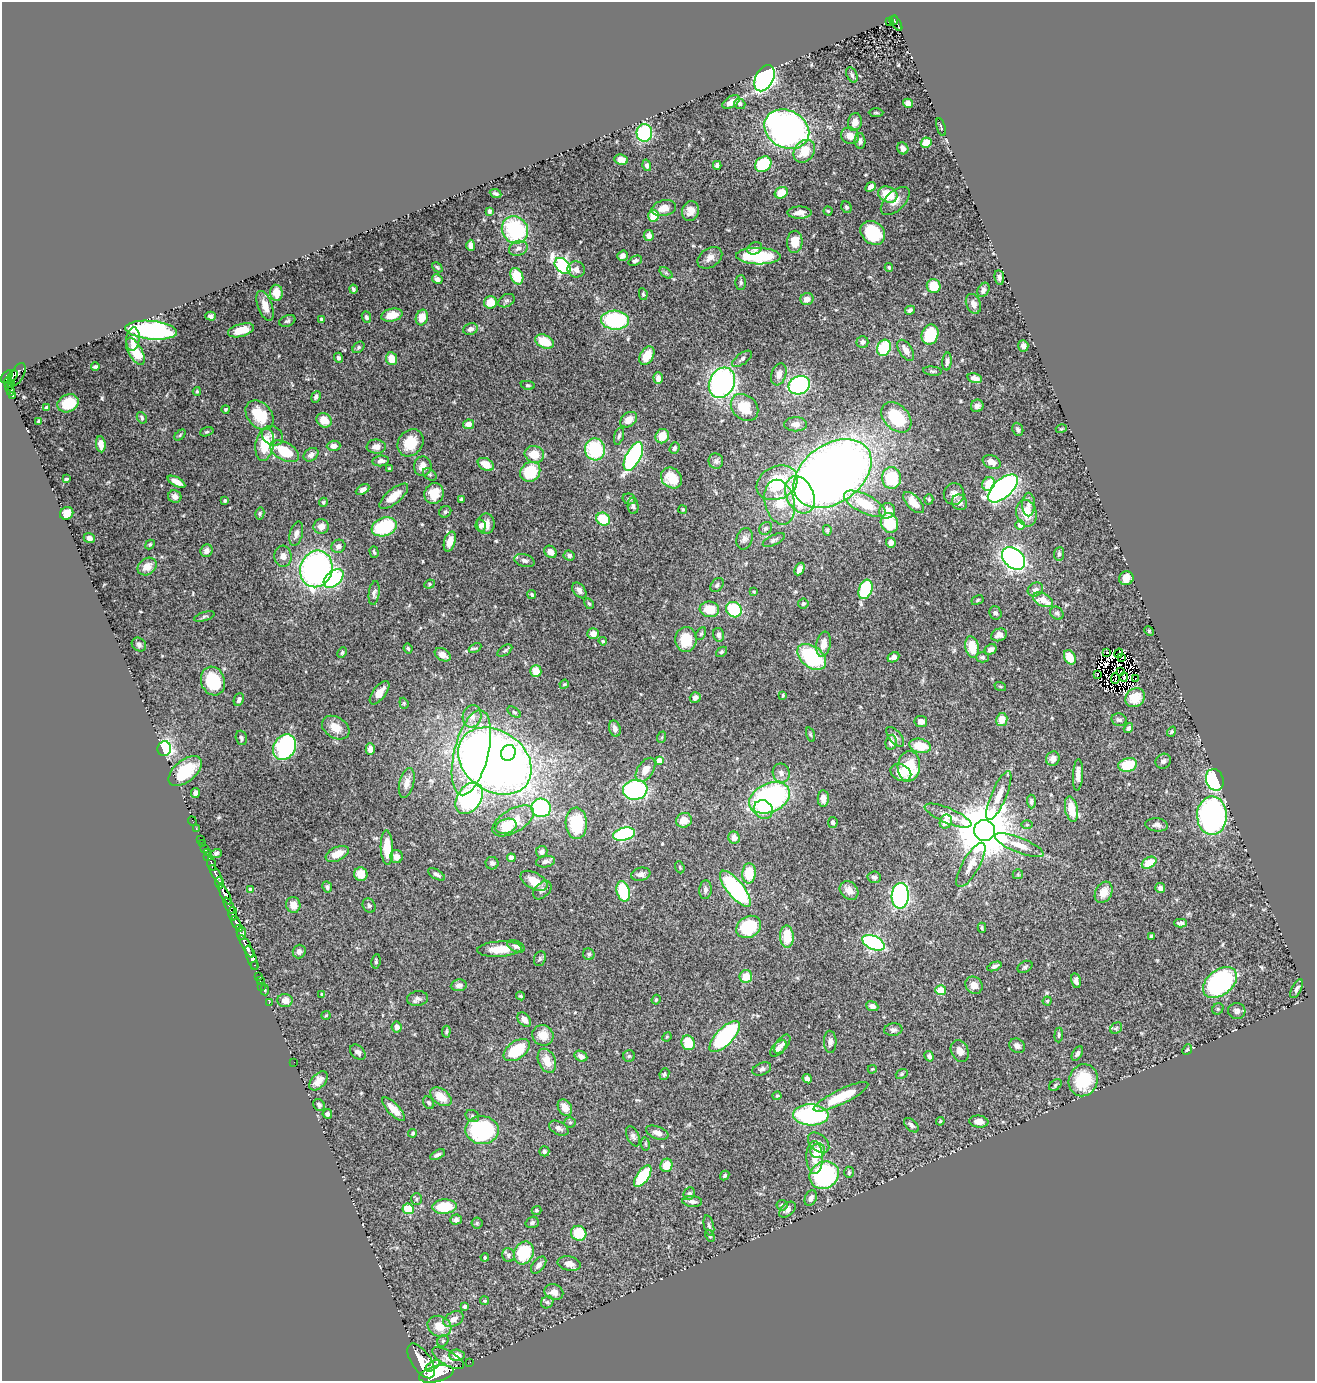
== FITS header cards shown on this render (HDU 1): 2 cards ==
NAXIS1  =                 1313
NAXIS2  =                 1379

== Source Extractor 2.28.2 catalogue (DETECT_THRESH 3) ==
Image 1313 x 1379 px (HDU 1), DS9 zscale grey, 1 PNG px = 1 image px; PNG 1317 x 1383 px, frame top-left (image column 1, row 1379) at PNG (2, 2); each listed source drawn as its Kron ellipse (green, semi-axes under 4 px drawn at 4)
Background 0.744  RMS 0.024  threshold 0.0727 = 3 sigma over >= 5 px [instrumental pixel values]
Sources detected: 534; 2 with non-positive FLUX_AUTO (blend fragments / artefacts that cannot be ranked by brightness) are neither listed nor drawn; of the other 532, the 500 brightest by FLUX_AUTO listed and drawn (32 fainter detections omitted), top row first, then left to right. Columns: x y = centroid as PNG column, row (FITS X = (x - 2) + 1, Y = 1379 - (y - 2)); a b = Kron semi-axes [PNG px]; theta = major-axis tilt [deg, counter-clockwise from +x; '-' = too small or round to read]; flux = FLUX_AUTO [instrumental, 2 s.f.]
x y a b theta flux
894 20 5 4 - 110
889 21 3 2 - 24
897 24 8 3 -60 140
852 75 8 5 -66 3.8
764 78 14 9 62 440
731 102 9 5 30 15
908 103 5 4 - 9.6
740 104 6 5 - 4.5
876 113 7 3 0 2
855 122 9 7 75 10
941 127 9 3 -72 2.2
787 129 23 18 -28 660
644 133 9 7 87 130
850 136 9 8 - 13
860 141 8 5 -87 5.9
926 143 5 5 - 21
903 148 6 5 - 6.6
804 151 12 9 52 33
621 160 7 5 -9 9.8
763 164 9 7 39 100
647 165 6 4 -76 4.3
717 165 4 4 - 4
871 187 5 4 - 8.2
781 193 7 5 32 28
496 194 6 4 -23 3.3
888 194 10 7 -25 47
895 201 18 9 44 15
846 207 6 5 - 2.8
664 208 12 8 14 18
489 211 4 3 - 4.1
690 211 10 8 69 13
828 211 4 4 - 1.9
799 213 12 6 1 11
653 216 6 5 - 35
515 230 14 12 -55 140
873 233 13 10 -40 78
649 236 5 5 - 8.9
795 242 11 7 87 27
471 245 5 4 - 7.9
518 248 9 7 22 8.3
755 248 8 6 25 6.3
622 256 5 5 - 6.4
758 256 22 8 -1 130
710 258 13 9 35 11
635 261 7 4 23 3.8
563 266 9 6 -45 320
437 267 6 4 -44 2.3
889 267 4 4 - 3
576 269 8 8 - 9.2
666 273 7 4 -36 3.1
517 276 8 6 -66 48
999 277 7 5 -83 4.6
437 279 5 4 - 5.4
741 282 7 5 90 3.2
934 286 7 7 - 38
353 289 4 3 - 3.2
983 290 8 5 60 5.8
276 293 8 6 -88 17
643 294 6 4 -80 2.5
807 299 6 6 - 14
506 301 9 6 30 4.2
490 302 6 6 - 24
973 304 10 7 -68 8.6
265 306 16 7 -70 15
910 310 5 4 - 4.6
392 315 11 6 13 24
210 316 5 4 - 6
366 317 6 4 -67 3
422 317 8 6 72 21
321 319 3 3 - 2.8
615 320 14 9 -3 150
287 321 8 5 23 3.7
470 329 7 6 - 6.5
151 330 26 9 -5 350
241 330 13 6 16 34
930 335 10 8 70 72
133 339 12 6 84 9.4
544 341 10 6 -27 39
862 342 6 6 - 6.2
1023 346 5 5 - 5.8
358 347 7 5 40 3.1
884 348 8 6 63 76
906 350 12 6 -56 14
135 351 15 7 -61 32
647 356 10 6 59 32
338 358 5 4 - 3.5
391 359 6 5 - 24
742 359 11 5 36 4.9
947 361 9 4 86 5.4
95 367 4 3 - 3.1
932 371 9 4 -7 3.3
17 374 12 6 61 310
779 374 11 7 71 10
7 376 7 3 47 480
13 376 6 3 50 100
658 378 6 4 -88 9.9
975 378 7 5 -13 8.4
8 382 5 3 - 100
722 383 16 12 62 370
11 385 3 3 - 81
528 385 7 4 -10 2.7
799 385 11 9 22 250
8 387 3 3 - 140
11 391 4 3 - 160
197 391 4 3 - 2
13 395 3 3 - 83
316 397 6 4 65 5
68 403 11 8 27 41
977 406 6 6 - 5.9
46 407 4 2 - 2.6
744 407 15 12 -43 41
226 409 4 4 - 2.1
259 415 16 12 -48 56
896 417 17 12 -46 85
142 418 6 4 -61 3.4
324 420 8 7 - 23
629 420 9 6 38 15
39 421 3 3 - 2.4
468 424 5 5 - 14
795 424 11 7 -1 7.5
1018 429 7 5 -68 4.1
1061 429 5 3 - 1.6
207 432 7 4 18 2.4
180 435 6 4 46 2.5
272 436 11 9 -35 8.1
619 436 9 4 73 3.9
662 436 7 6 - 26
410 443 14 12 51 32
101 444 8 4 -83 9.9
265 444 17 9 81 50
334 446 7 5 3 8
376 447 9 7 -2 9.4
674 448 6 5 - 3.7
595 449 11 10 - 110
284 451 15 9 -28 58
534 454 10 8 -17 29
311 455 8 6 36 6.7
633 456 15 7 62 290
381 461 8 5 8 6.2
716 461 7 7 - 5.2
992 462 9 6 -22 12
486 464 8 6 -30 22
423 466 10 8 81 14
389 468 3 3 - 1.8
530 472 11 9 40 60
430 474 7 5 -39 2.8
832 474 43 29 35 1900
671 478 11 9 -42 31
891 478 11 9 -83 83
66 479 4 3 - 2.7
176 482 9 4 -28 12
777 483 21 16 26 83
989 484 7 6 - 36
1003 488 18 9 42 420
363 490 7 4 29 6.6
434 494 10 9 - 26
954 494 11 10 - 12
800 495 19 13 -65 110
175 496 7 6 - 9.9
394 496 17 7 40 22
461 499 4 3 - 2.2
629 499 6 5 - 2.9
929 499 5 4 - 2.5
225 500 3 3 - 2.1
323 502 4 4 - 2.6
780 502 23 14 -75 46
960 502 8 7 - 8
914 503 13 6 -47 21
865 504 23 9 -27 55
1029 504 12 6 89 7.1
633 506 8 5 -85 4.3
683 510 4 4 - 2.3
887 511 8 7 - 15
445 512 6 5 - 3.3
67 513 7 6 - 22
260 513 6 4 77 2.5
1026 513 13 10 -77 29
603 519 7 6 - 52
889 523 10 8 -70 59
486 524 10 8 89 16
1020 525 5 4 - 10
321 526 7 7 - 11
481 526 6 5 - 4.3
384 527 13 9 18 100
766 528 7 5 45 3.4
827 530 5 4 - 2.5
296 534 12 6 76 7.7
89 538 6 5 - 6.3
744 539 11 8 74 7.1
774 540 12 5 27 4.2
450 541 10 5 73 16
891 543 5 5 - 8.6
150 545 5 3 - 2.4
338 546 7 6 - 6.3
207 551 6 6 - 6.8
374 552 6 3 -73 2.5
551 552 7 5 -44 10
1059 554 7 5 83 4
569 555 6 5 - 4.1
283 556 10 8 -85 10
1013 558 13 9 -44 510
524 561 10 6 -16 5.3
147 567 10 8 35 18
316 569 18 16 70 510
799 569 7 4 63 12
334 578 11 7 41 130
1126 578 7 6 - 18
429 584 5 4 - 2.1
717 585 8 5 47 3.7
865 589 10 6 69 100
1035 589 8 6 28 6
579 590 9 5 -51 6.7
754 592 4 3 - 1.7
374 593 12 5 83 5.2
532 594 4 3 - 3.2
977 600 6 4 29 2.1
1043 600 10 6 -27 28
803 603 5 5 - 3.2
589 604 6 4 -60 2.4
709 609 10 8 -6 32
734 610 8 7 - 77
995 613 7 6 - 4.2
1057 613 7 6 - 3.9
204 617 11 4 19 3.4
1149 631 5 4 - 2.1
593 634 6 5 - 12
701 634 7 4 62 2.5
718 635 7 5 -77 6
999 635 8 6 22 11
686 639 12 10 87 41
603 641 4 3 - 2
823 644 13 7 79 16
139 645 8 6 -38 4.3
972 647 11 6 -79 37
408 648 5 3 - 2.1
475 648 7 4 29 2.7
991 649 6 5 - 7.5
505 651 8 4 33 3.3
722 652 6 4 40 2.4
1107 652 2 2 - 2
342 653 6 4 64 2.3
1118 653 5 3 - 4.6
443 655 8 6 -32 13
812 657 16 10 -38 150
893 657 6 4 27 8.8
982 657 6 5 - 3.6
1070 657 8 5 -62 26
1121 657 3 2 - 2
536 671 6 5 - 26
1120 672 3 2 - 1.9
1097 674 3 2 - 2.3
1124 677 4 2 - 4.2
1115 678 5 2 - 2.7
1135 679 2 2 - 11
213 681 14 12 -71 84
564 684 5 4 - 1.7
1000 686 6 4 -20 1.9
379 693 14 6 53 18
783 695 3 2 - 1.7
695 698 5 5 - 6.9
1135 698 10 9 - 21
239 699 7 4 67 5.8
404 703 5 4 - 2.1
514 712 7 4 -36 2.3
472 716 11 9 77 13
1002 720 6 5 - 18
1119 720 8 6 -12 4.2
921 721 6 5 - 8.9
336 728 15 10 -32 23
615 728 8 5 -73 7.3
1128 728 5 4 - 4.9
1172 732 5 4 - 1.9
810 735 7 3 -71 1.8
662 737 6 3 72 1.8
895 737 12 6 -50 6.9
241 738 7 5 -74 3.4
891 742 7 5 80 10
920 746 11 7 -13 39
284 747 13 10 61 220
164 749 7 6 - 240
370 749 6 4 -89 11
471 753 44 17 76 400
508 753 8 7 - 56
1053 759 7 6 - 12
495 761 40 30 -35 1400
659 761 4 4 - 16
1163 761 8 7 - 5.1
1128 765 9 6 13 60
909 766 15 11 84 77
645 770 13 8 57 15
185 771 19 10 40 67
901 772 11 8 -24 19
781 773 9 8 - 8.7
1078 775 16 5 87 9.4
1215 780 11 8 -71 170
407 783 15 7 76 12
635 790 12 10 9 210
195 793 5 4 - 7.8
999 796 26 7 67 20
469 798 17 12 57 250
769 798 21 14 24 320
823 799 8 5 89 12
1031 801 7 4 -86 3.7
541 808 10 9 - 180
1071 809 13 6 -79 35
763 810 10 9 - 31
948 816 25 7 -23 22
1212 816 19 14 -90 490
684 820 8 7 - 16
192 821 5 2 - 10
513 821 23 11 30 34
833 822 5 4 - 4.7
946 822 7 6 - 14
576 823 15 10 -87 89
1027 824 6 4 1 2.2
1157 825 11 6 -6 6.3
506 826 11 7 17 49
196 828 3 2 - 20
984 831 10 10 - 13000
624 834 11 6 14 160
734 838 6 5 - 11
201 839 2 2 - 8.3
203 844 2 2 - 6.9
1019 845 26 7 -22 21
205 848 3 3 - 48
387 848 17 6 -88 32
208 852 2 2 - 18
542 852 6 5 - 5.3
216 853 6 4 19 3.1
337 854 12 7 25 22
208 857 3 2 - 67
396 857 6 6 - 12
511 858 4 4 - 18
545 861 9 5 9 5.7
492 863 6 6 - 4.1
1149 863 8 5 30 40
211 864 7 3 -70 300
971 865 25 8 60 19
680 867 6 4 -69 2.1
749 873 10 7 86 44
216 874 10 4 -59 1200
361 874 7 6 - 22
436 874 9 4 -31 4.8
641 874 10 6 12 7.4
1018 874 5 5 - 1.9
874 877 6 6 - 5.3
534 881 15 8 -29 25
220 883 5 3 - 430
327 887 6 4 -62 3.5
1160 888 5 5 - 7.2
250 889 3 3 - 2.1
735 889 22 8 -51 270
542 890 11 7 46 6.5
705 890 9 6 85 6.1
849 890 10 8 -46 14
623 891 10 6 -75 86
1104 892 11 8 61 21
225 895 11 4 -62 2000
900 896 13 8 87 370
293 905 8 7 - 13
369 905 7 6 - 3.5
229 906 9 3 -61 530
233 914 7 4 88 420
236 923 7 3 -67 480
1180 923 6 4 0 4.4
749 927 13 10 32 93
982 928 5 4 - 2.1
239 929 4 3 - 160
241 933 6 5 - 200
1151 936 4 3 - 3.2
787 937 11 7 -88 42
873 943 12 6 -25 280
516 946 9 5 -25 6.4
247 947 12 3 -62 1400
499 949 22 7 3 30
299 951 7 6 - 5.6
589 954 6 5 - 3.3
252 958 13 4 -70 1400
540 959 8 5 69 2.9
376 961 7 4 81 2.7
255 965 3 2 - 53
994 966 7 4 22 4.6
1025 967 8 5 29 3.6
258 976 2 2 - 15
746 976 6 6 - 29
260 980 3 2 - 21
1076 981 7 5 -80 6.5
1220 983 19 12 37 230
459 985 8 6 7 6.4
974 985 9 8 - 12
262 986 2 2 - 15
1297 989 10 5 63 5.6
265 990 5 3 - 2.1
941 990 5 5 - 28
322 994 4 3 - 4.4
521 996 4 3 - 2.2
418 998 10 7 9 6.3
656 1000 5 4 - 2
285 1001 7 6 - 11
1047 1001 4 4 - 2.5
269 1002 3 2 - 27
872 1006 6 4 -22 7.2
1218 1009 6 5 - 2.5
1237 1011 8 8 - 5.6
326 1015 4 4 - 1.7
524 1020 8 5 -49 11
397 1027 5 5 - 9.3
1116 1028 6 5 - 3.1
893 1030 9 6 6 4.7
446 1032 6 4 85 2.1
543 1035 11 10 - 19
1059 1035 7 4 85 3
725 1036 20 8 46 200
667 1037 5 4 - 1.8
830 1042 11 6 -88 6.4
688 1043 7 6 - 39
782 1044 11 6 53 6.8
1017 1046 8 6 -33 6.9
778 1048 10 5 45 6.9
517 1050 15 8 36 72
1187 1050 6 4 49 2.4
960 1051 11 8 -66 11
358 1052 9 6 -43 6.2
1077 1053 8 4 61 5.3
581 1056 7 5 -29 7.6
629 1056 6 5 - 2.8
929 1056 5 4 - 4.3
547 1061 12 8 -66 25
294 1062 2 2 - 45
762 1069 10 6 23 4.7
872 1069 4 3 - 1.8
664 1074 6 4 65 2.7
902 1074 6 4 22 2.4
807 1079 5 4 - 6.2
1083 1080 16 14 69 65
318 1081 11 7 46 12
1055 1085 7 5 38 3.3
777 1096 4 4 - 1.9
441 1097 12 7 -36 28
841 1097 30 7 26 59
429 1103 7 5 -58 3.1
319 1105 6 5 - 4.4
565 1108 9 6 -59 15
394 1109 15 6 -46 18
327 1114 5 4 - 5.3
811 1115 18 10 -3 210
472 1116 7 5 -33 3.7
940 1121 4 3 - 1.8
570 1122 5 5 - 2.3
979 1122 9 6 -6 9.6
911 1125 9 5 -44 5.1
559 1128 10 6 -29 6.4
482 1130 17 14 -1 170
413 1133 4 4 - 2.3
657 1133 12 6 -21 11
633 1136 11 6 -66 5
819 1143 12 8 -42 8.8
645 1144 7 3 -81 1.9
544 1151 5 5 - 4.1
818 1151 7 7 - 29
438 1155 8 4 31 4.9
814 1158 16 8 -88 20
666 1165 7 6 - 25
849 1172 5 4 - 2.4
725 1175 5 4 - 2.9
824 1175 15 13 30 210
643 1176 12 6 55 83
689 1194 6 5 - 3.4
811 1198 8 5 65 6
416 1199 6 5 - 3
692 1201 10 5 -5 5.9
782 1205 5 5 - 3.1
444 1207 12 7 5 55
408 1209 6 5 - 45
536 1210 5 4 - 2.4
787 1210 9 6 43 6.5
456 1220 6 5 - 5
532 1222 7 5 19 4.5
477 1223 5 5 - 2.7
709 1226 10 5 -76 4.3
579 1233 8 7 - 47
710 1236 6 4 -60 2.3
524 1253 12 9 63 78
508 1255 7 6 - 4.2
485 1257 4 3 - 2.3
569 1264 12 7 -9 11
539 1265 10 5 51 7.2
554 1292 9 7 -21 13
485 1301 4 4 - 2.1
547 1302 6 5 - 3.6
464 1307 3 3 - 5.5
453 1319 11 7 27 10
439 1326 12 10 -26 23
443 1341 6 5 - 2.6
457 1355 8 5 -4 12
448 1358 18 7 -30 9.5
421 1361 20 9 -56 3700
470 1362 2 2 - 8.6
433 1366 8 3 36 440
436 1374 17 8 14 11000
At the frame edge (FLAGS 8, measured only in part): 1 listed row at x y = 436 1374
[32 fainter detections neither listed nor drawn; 2 non-positive-flux detections neither listed nor drawn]